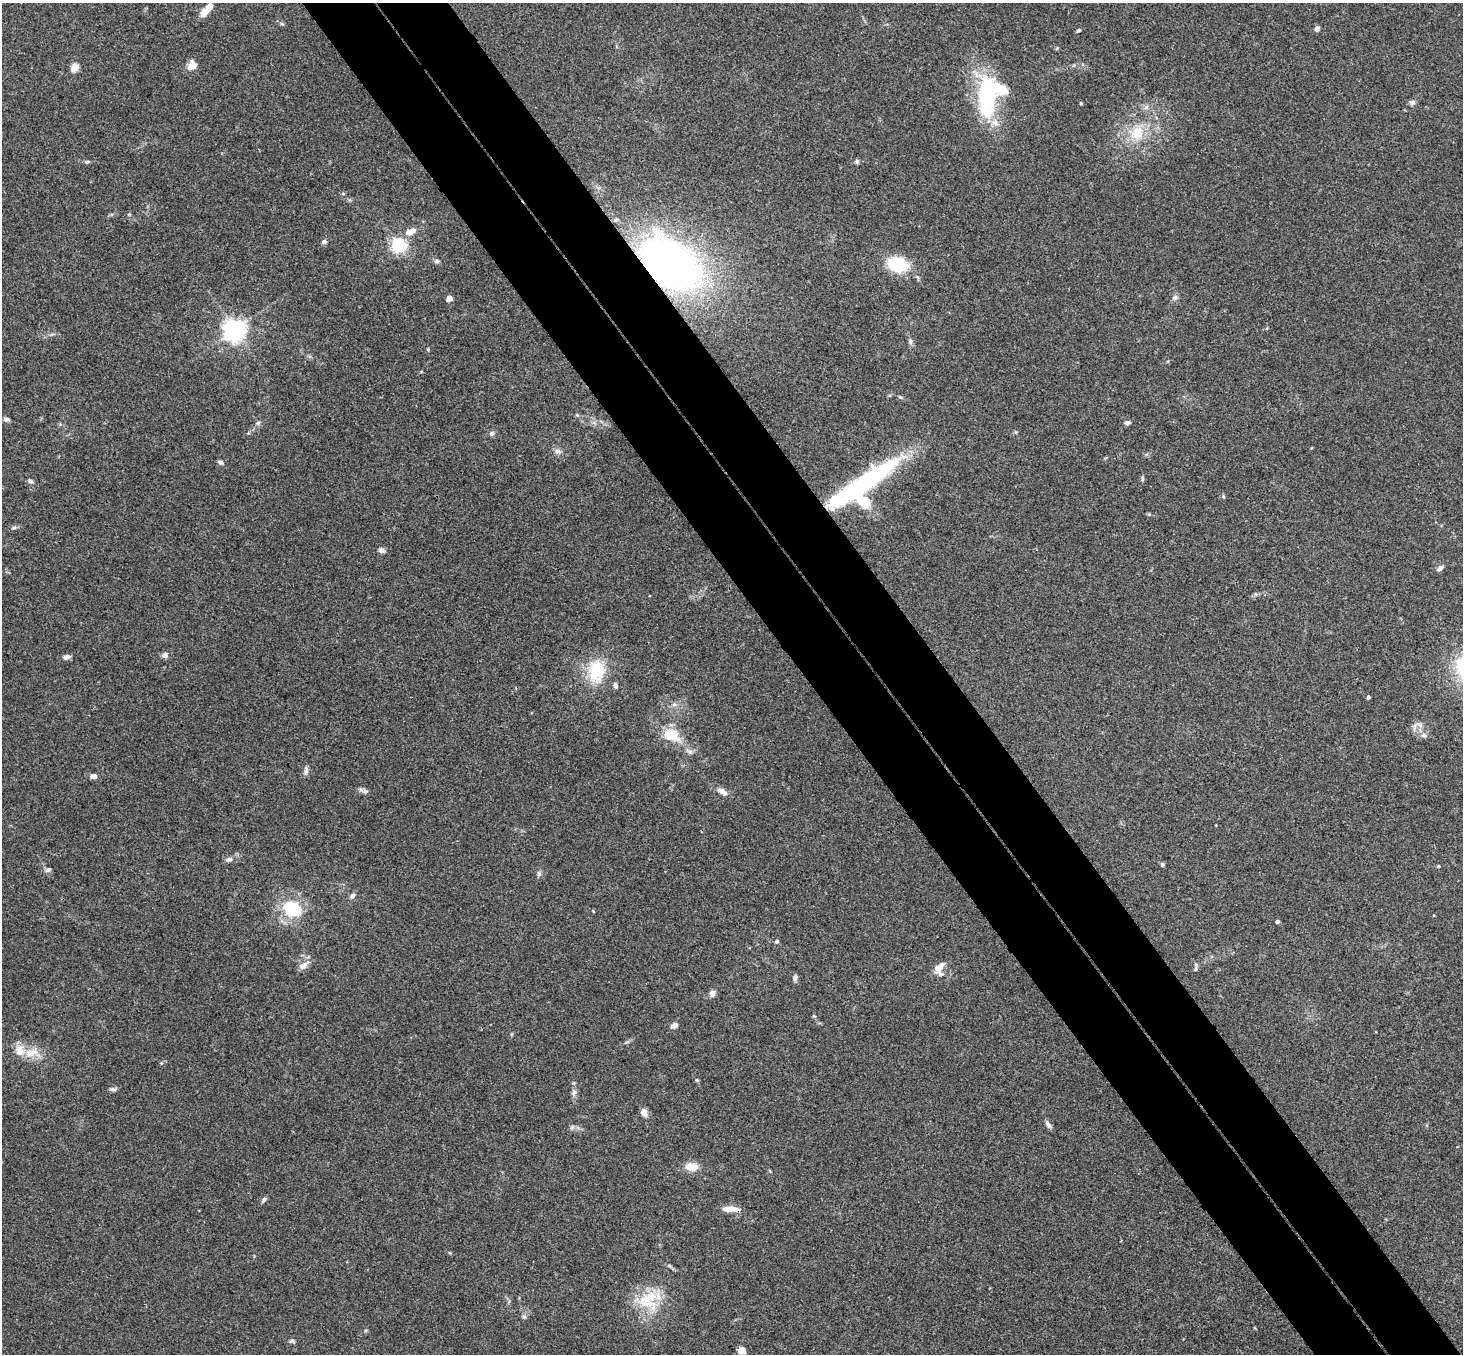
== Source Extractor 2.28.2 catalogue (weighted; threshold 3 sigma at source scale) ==
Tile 6 of 4 x 4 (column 2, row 2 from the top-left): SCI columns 1515-2975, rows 3033-4384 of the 5948 x 5929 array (HDU 1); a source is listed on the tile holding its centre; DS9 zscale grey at full resolution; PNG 1465 x 1356 px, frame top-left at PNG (2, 3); no overlay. Shown black and unused: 10% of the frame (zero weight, under 3 of 4 exposures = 6% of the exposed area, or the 3 px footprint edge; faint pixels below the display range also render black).
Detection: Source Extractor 2.28.2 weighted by HDU 2 'WHT'; one run over the whole footprint, this tile lists its part. Background 0.167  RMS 0.0073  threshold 0.0327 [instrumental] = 3 sigma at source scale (4.5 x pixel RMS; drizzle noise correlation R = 1.50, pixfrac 1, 0.05/0.05 arcsec/px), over >= 5 px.
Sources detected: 87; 1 inside a brighter object's white glare — not listed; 6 inside a brighter listed object's ellipse — not listed separately; the other 80 listed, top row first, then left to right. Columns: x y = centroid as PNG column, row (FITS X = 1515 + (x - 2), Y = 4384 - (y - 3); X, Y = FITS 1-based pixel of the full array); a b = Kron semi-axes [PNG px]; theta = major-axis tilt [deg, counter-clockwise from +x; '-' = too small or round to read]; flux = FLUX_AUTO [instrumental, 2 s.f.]
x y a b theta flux
207 9 20 7 49 7.6
1317 29 4 4 - 4.5
1078 31 6 4 36 1.1
1057 48 5 4 - 0.79
192 66 12 10 50 6.1
75 67 5 5 - 20
988 93 48 28 85 66
1412 102 7 6 - 2.3
1137 133 21 18 63 19
857 161 6 6 - 1.4
87 162 7 4 7 1.3
343 193 6 4 0 0.82
410 232 10 8 46 5.5
324 242 6 5 - 2.1
399 245 6 6 - 160
437 261 7 5 12 1.6
670 264 58 38 -36 350
897 264 18 12 -13 41
449 298 5 4 - 7.4
1175 298 8 6 37 2
235 330 7 7 - 530
910 341 6 6 - 1.9
428 349 5 4 - 0.75
900 397 5 4 - 0.88
577 415 5 4 - 0.88
6 419 8 5 -16 2.1
258 423 6 5 - 1.3
1127 423 7 5 5 1.7
492 433 7 6 - 1.9
558 451 9 7 -15 2.9
220 462 7 5 -22 1.8
1142 479 8 4 -82 1.1
30 481 7 5 -29 1.9
860 485 87 15 34 120
1223 496 6 3 -71 0.81
14 528 6 4 19 1.2
382 550 9 6 -29 2.3
1440 568 7 6 - 2.8
165 655 7 6 - 3
66 657 10 6 5 2.6
597 671 31 23 86 29
1368 697 4 3 - 1.6
674 704 7 4 0 1.6
1420 725 11 5 -21 2.9
671 735 22 14 -23 18
1424 735 9 6 -1 2.6
690 752 6 6 - 2.1
306 771 12 5 89 2.5
94 776 7 5 4 3.2
365 791 8 6 -17 2
722 792 14 7 -31 4.9
229 860 10 6 10 2.6
1162 864 5 4 - 1.2
1438 866 4 3 - 1
48 870 8 6 20 1.8
539 874 8 5 -74 1.8
352 896 9 6 45 2.2
293 909 7 6 - 130
1277 921 4 3 - 1.8
776 942 5 5 - 1.2
1196 965 8 5 -89 1.8
303 966 14 7 37 4.9
939 968 19 12 78 7.4
795 978 7 6 - 2.1
712 993 8 7 - 3
674 1025 8 6 27 3.5
32 1053 23 11 0 12
697 1080 5 4 - 0.81
113 1089 9 5 -1 1.7
574 1092 9 7 77 2.6
644 1112 9 7 -73 4.3
1048 1125 10 6 -57 2.7
572 1127 6 5 - 1.4
691 1167 15 10 -3 7.9
264 1200 9 5 53 1.6
730 1209 18 6 -2 8.3
648 1298 34 16 29 25
524 1317 7 4 -19 1.1
292 1341 8 4 8 1.2
741 1351 8 8 - 4.7
Overlapping masked pixels (flux is a lower limit): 3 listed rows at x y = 670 264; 860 485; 730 1209